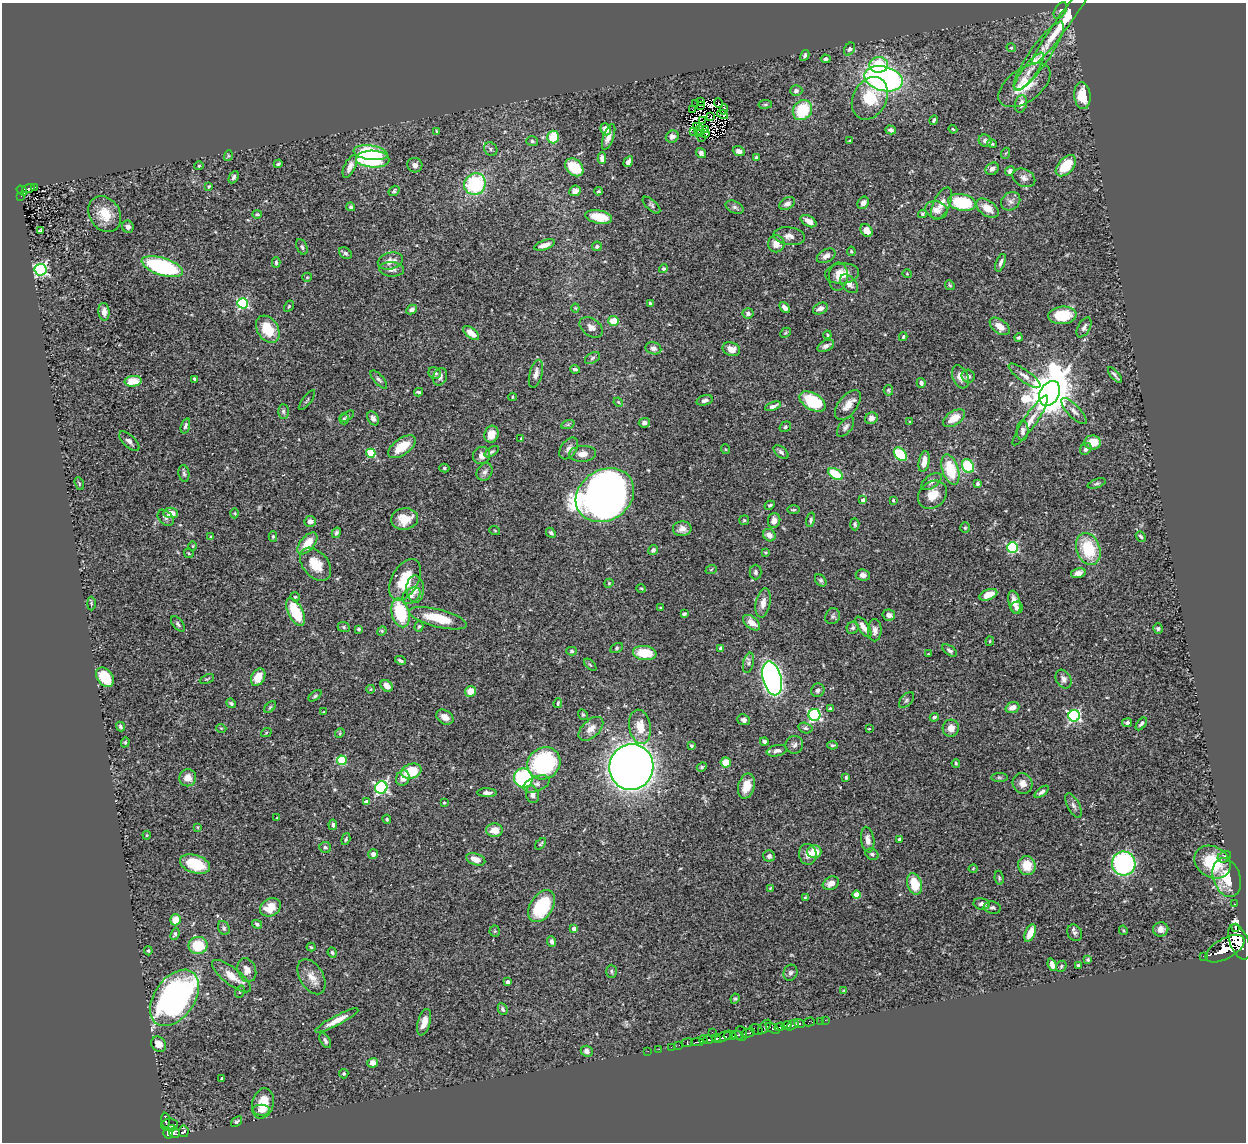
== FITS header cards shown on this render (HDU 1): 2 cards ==
NAXIS1  =                 1244
NAXIS2  =                 1140

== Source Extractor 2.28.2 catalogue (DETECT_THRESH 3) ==
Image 1244 x 1140 px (HDU 1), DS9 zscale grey, 1 PNG px = 1 image px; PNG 1248 x 1144 px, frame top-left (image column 1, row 1140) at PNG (2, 3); each listed source drawn as its Kron ellipse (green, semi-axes under 4 px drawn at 4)
Background 0.494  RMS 0.024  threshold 0.0734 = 3 sigma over >= 5 px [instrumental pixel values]
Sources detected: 451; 4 with non-positive FLUX_AUTO (blend fragments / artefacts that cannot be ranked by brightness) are neither listed nor drawn; the other 447 listed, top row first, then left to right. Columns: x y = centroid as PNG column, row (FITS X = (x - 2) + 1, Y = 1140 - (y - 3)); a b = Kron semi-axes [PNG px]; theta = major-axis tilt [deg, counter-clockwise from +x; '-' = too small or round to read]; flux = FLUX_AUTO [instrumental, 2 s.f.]
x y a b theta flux
1060 10 9 5 57 3.9
1063 22 52 7 54 67
1011 48 5 4 - 2.1
849 49 7 5 58 3.2
805 55 6 4 60 3.1
1039 56 41 10 55 31
826 59 5 3 - 3.8
879 65 9 8 - 55
1029 71 23 6 53 13
884 79 19 12 -15 490
1024 85 30 16 36 51
796 91 6 5 - 5.2
1082 96 13 8 -84 31
870 98 22 16 62 57
700 102 2 2 - 2
719 103 5 2 - 1.7
696 104 2 2 - 0.66
765 104 7 3 8 2.2
1021 104 9 6 76 13
701 105 4 2 - 1.5
724 109 5 3 - 5
693 110 3 2 - 1.7
802 110 10 9 - 66
722 114 6 2 -28 1.9
711 117 3 2 - 1.5
934 120 5 2 - 2.5
702 121 4 2 - 1.8
696 126 3 2 - 1.6
606 129 6 5 - 12
705 129 2 2 - 1.8
953 129 4 3 - 1.5
699 130 5 2 - 3.2
891 130 5 4 - 4.4
437 131 4 3 - 1.9
693 132 3 2 - 0.34
699 133 3 2 - 1.2
705 134 4 2 - 1
553 137 6 5 - 42
609 137 13 5 71 9.5
672 137 7 6 - 7.1
702 137 2 2 - 1.2
850 140 4 2 - 1.4
532 141 6 4 -16 3
985 141 6 6 - 5.8
992 144 5 3 - 2.7
491 149 7 6 - 4
739 151 6 4 -21 5.6
371 153 17 7 -7 110
701 153 5 4 - 4.3
1006 153 6 3 70 1.5
228 156 5 3 - 1.8
602 158 6 4 -88 9.4
756 158 3 3 - 3.3
373 159 16 8 -2 160
628 162 6 4 59 6.6
278 164 4 3 - 2.6
415 165 7 7 - 7
199 166 4 4 - 1.7
350 166 12 5 65 9.6
1066 166 12 7 48 44
574 167 10 7 -44 49
992 169 7 6 - 6.6
1010 171 5 4 - 4.5
234 177 7 4 63 3.8
1024 178 12 8 -27 7.3
475 184 11 10 - 140
209 186 4 2 - 1.8
35 187 3 2 - 4.4
28 188 6 3 13 70
22 191 6 3 -34 29
394 191 6 4 35 2.9
575 191 6 5 - 9.1
598 191 4 3 - 2.4
21 196 2 2 - 3
1011 201 10 8 40 7.4
962 202 14 8 -12 96
863 203 6 5 - 6.7
787 204 8 5 29 6.9
942 204 17 8 65 15
651 205 11 5 -42 3.6
351 207 4 4 - 3.2
735 207 9 6 -28 4.3
987 208 13 7 -35 19
936 210 11 8 -16 11
105 214 19 15 -57 34
257 214 5 4 - 1.9
922 214 4 3 - 2.3
599 217 13 6 -11 42
809 221 8 5 -31 11
128 227 6 5 - 5.6
40 230 3 2 - 1.3
867 231 7 5 -51 14
789 236 16 9 -8 12
776 244 8 8 - 17
545 245 11 4 18 12
597 246 5 4 - 3.9
302 247 8 5 -66 3.6
851 251 5 4 - 2.1
345 253 7 5 -38 3.6
826 256 10 6 28 8.6
390 261 13 8 15 14
276 262 5 3 - 2.6
1001 263 9 4 69 5.3
162 267 21 8 -18 210
392 269 12 7 -3 8.1
663 269 4 4 - 2.8
40 270 6 6 - 350
842 273 17 10 5 20
907 274 5 3 - 1.2
307 277 5 4 - 1.9
838 277 14 9 85 18
849 284 11 7 -47 9.3
950 285 5 4 - 2
243 303 5 5 - 170
650 303 3 3 - 2.3
289 306 6 4 60 2
575 308 4 4 - 1.5
785 308 6 4 -49 6.8
412 309 6 4 29 5
820 309 8 5 25 7.2
104 312 9 5 -85 9.9
748 313 5 5 - 5.7
1062 315 14 9 5 55
613 321 5 5 - 29
1000 326 11 7 -37 15
591 327 13 8 -35 9
1084 327 11 6 62 5.6
268 329 15 10 -58 44
471 333 9 5 -39 20
785 333 6 4 44 1.9
827 335 4 3 - 1.5
903 337 4 3 - 2.1
1019 338 4 4 - 2.3
826 346 9 5 26 6.7
653 348 8 6 -16 6.5
731 349 9 6 -18 13
592 358 8 5 29 3.7
575 369 5 3 - 4.1
435 373 6 5 - 5.4
536 374 14 6 74 9.4
1115 375 10 2 -49 3.6
968 376 7 6 - 5.1
1024 376 19 6 -36 11
440 377 9 7 66 6.7
960 377 12 7 -68 13
195 379 4 3 - 2.4
379 379 11 5 -48 4.1
133 381 8 5 7 37
921 383 5 4 - 5.2
888 390 5 4 - 2.2
419 392 4 3 - 2.9
1050 393 13 9 62 6500
512 397 4 3 - 1.5
307 400 12 3 52 2.3
705 400 8 5 17 5.3
813 401 14 8 -30 93
618 402 5 4 - 1.6
848 405 17 9 52 17
773 406 8 4 19 6.4
283 411 7 5 89 3.1
1074 411 17 6 -46 8.2
347 416 7 3 32 2.4
373 418 7 5 -61 6.1
871 418 6 6 - 7.3
954 418 12 7 33 22
344 419 6 5 - 2.6
1030 420 30 6 55 18
910 422 3 3 - 3.1
644 423 5 5 - 5.3
568 424 7 4 20 2.9
185 426 8 4 72 3.7
785 427 6 5 - 2.9
845 427 11 6 52 5.4
1023 431 10 6 89 6.2
491 434 8 7 - 19
521 439 4 3 - 1.8
129 441 13 6 -43 6.8
1093 442 8 7 - 30
402 447 16 8 35 34
569 448 12 7 55 8.5
725 449 5 3 - 1.4
1086 449 6 5 - 5.4
492 452 8 4 31 2.8
781 452 9 5 -41 4.5
371 453 4 4 - 70
583 454 13 8 3 12
900 454 7 5 -48 87
481 456 9 8 - 10
924 461 10 5 78 16
968 466 7 5 -61 82
444 468 5 4 - 2.6
950 470 16 8 -72 64
485 472 9 7 60 5.6
184 473 8 5 -81 3.6
836 474 8 5 -32 62
931 482 12 6 36 6.4
1097 483 9 4 19 3.2
79 484 7 3 -69 2
978 484 4 4 - 3.1
605 495 31 25 32 1300
932 495 15 12 42 25
863 500 4 4 - 6.8
893 500 4 3 - 2.2
770 505 5 4 - 2.3
794 509 6 3 1 2.1
171 513 7 5 -3 16
235 513 5 3 - 1.5
166 518 9 6 -44 4.5
405 519 13 10 9 28
744 520 5 5 - 2.1
774 520 7 6 - 9.4
811 520 7 4 76 3.3
310 521 5 5 - 8.1
855 524 6 4 -86 2.5
965 528 5 4 - 2.5
682 529 9 7 2 9.6
495 531 5 3 - 1.6
336 533 5 3 - 3.1
551 533 5 4 - 4.2
769 535 7 5 -45 9.8
1141 536 6 4 -49 3.1
211 537 4 3 - 2
273 537 5 4 - 2.2
307 543 13 7 51 29
193 546 5 3 - 1.3
1012 548 5 5 - 140
1088 549 16 11 -71 73
653 550 5 4 - 4.5
765 552 4 3 - 1.6
189 553 5 3 - 1.5
316 564 19 12 -49 31
711 570 6 3 21 1.7
755 572 7 6 - 4
1078 573 7 5 10 8.7
863 575 7 5 -4 7.4
405 580 22 13 62 57
821 580 7 5 -50 3.1
609 583 4 3 - 1.3
415 589 13 8 -89 14
641 589 4 3 - 1.5
988 595 9 5 21 19
411 596 10 6 37 7.9
295 597 5 4 - 2
1014 602 12 5 -78 16
91 603 7 3 -90 1.9
763 603 15 7 79 12
661 608 3 2 - 1.6
1017 608 6 6 - 5.3
295 612 15 7 -63 58
400 613 15 8 -75 89
684 614 4 3 - 2.8
889 615 6 5 - 7.3
833 616 8 7 - 3.9
438 618 29 9 -14 51
752 623 10 6 -39 15
178 624 9 5 -50 3.9
419 626 5 4 - 2.1
344 627 6 5 - 2.6
863 627 12 5 -56 11
853 628 6 6 - 3.3
1158 628 5 4 - 2.9
358 629 4 3 - 3.2
875 630 11 7 90 7.3
382 631 5 4 - 1.9
990 641 4 4 - 1.9
617 648 7 4 29 2.6
721 648 4 4 - 7.1
950 650 8 4 -34 4.1
572 651 5 4 - 2.6
645 653 12 7 -6 46
928 654 3 2 - 1.1
400 660 5 3 - 3.2
748 663 10 5 77 5.1
590 665 7 3 -44 2
105 677 11 7 -53 49
258 677 9 6 62 20
772 678 17 9 -75 780
207 679 7 3 22 1.9
1064 679 10 7 -60 7.3
387 686 6 5 - 14
371 689 4 3 - 1.3
818 690 7 6 - 4.7
470 691 6 5 - 19
315 696 7 4 38 2.7
906 700 9 5 47 4
231 703 5 4 - 2.8
558 703 5 3 - 2.2
270 707 7 4 45 2.6
1012 707 7 5 20 10
830 709 4 3 - 3.9
324 712 4 4 - 1.6
583 715 5 4 - 2
814 715 6 6 - 210
1074 716 6 6 - 250
445 717 9 6 -33 11
934 717 4 4 - 4.5
744 720 6 5 - 5
1127 723 5 4 - 3.8
1141 724 7 4 53 3.3
120 727 5 4 - 2.8
640 727 17 11 -81 29
221 728 5 3 - 1.3
805 728 7 5 -14 3.4
951 728 8 8 - 14
591 729 15 8 43 13
869 729 3 2 - 1.1
266 733 5 3 - 1.6
340 733 5 4 - 1.8
125 742 5 4 - 2.2
764 742 4 3 - 4.8
691 745 4 3 - 2.3
794 745 9 8 - 6.3
832 745 5 3 - 2.3
777 751 10 5 12 6.1
342 760 5 4 - 75
726 762 5 5 - 21
544 763 17 15 38 200
956 763 4 3 - 2.1
631 767 23 22 - 2100
702 767 5 4 - 2.4
411 771 10 7 20 42
846 777 4 3 - 2.2
999 777 8 4 -1 2.4
188 778 8 8 - 15
403 778 8 6 61 12
523 778 9 9 - 160
1023 783 10 9 - 11
536 784 14 7 21 8.2
746 786 13 8 74 22
381 787 6 6 - 280
1042 792 8 4 37 4.5
487 793 9 4 -1 6.6
532 794 9 6 -76 10
366 802 4 4 - 6.9
444 803 3 3 - 2.1
1073 806 13 6 -62 5.8
277 818 3 2 - 1.2
387 819 5 3 - 2.1
333 825 5 4 - 4.1
197 827 4 3 - 1.2
494 830 8 7 - 17
147 835 4 4 - 1.4
346 839 6 4 73 2.3
868 840 13 6 -82 9
899 840 3 3 - 5.4
541 844 7 3 48 2.2
325 847 6 5 - 3.6
814 851 7 6 - 22
373 854 5 5 - 5.9
808 854 10 8 -83 11
872 854 7 5 -27 3.8
769 856 6 5 - 6.1
1224 857 7 5 28 3.3
476 859 10 6 -19 12
1213 862 19 15 -33 65
1124 863 12 11 - 240
195 864 15 9 -17 72
1027 865 9 8 - 33
973 869 4 4 - 1.6
1227 877 20 13 -70 40
999 878 7 4 -82 2.4
831 883 8 6 26 14
915 884 11 7 -73 41
770 888 4 3 - 1.5
856 895 4 4 - 35
805 898 4 3 - 2
982 904 8 5 -11 6.5
1234 904 3 2 - 6.8
542 906 17 11 57 98
270 907 11 8 30 25
992 908 9 6 -10 4.2
175 920 5 5 - 22
257 924 5 4 - 4.2
1235 927 3 3 - 17000
224 928 7 5 -63 3.2
574 928 4 4 - 11
1161 929 7 7 - 8.4
1123 930 5 3 - 1.8
495 931 5 5 - 2.2
1030 933 9 5 68 23
1075 933 9 7 -59 5.3
175 934 6 4 67 3
551 941 5 4 - 5
1239 942 19 9 -69 2500
198 945 9 8 - 61
311 947 4 4 - 2.1
1225 949 21 10 29 2600
148 951 4 3 - 2.1
332 952 5 4 - 2.8
1204 956 3 2 - 13
1088 960 4 4 - 2.5
1052 965 6 4 -69 10
1078 965 3 3 - 2.2
1061 966 6 5 - 2.5
247 970 12 9 -71 12
612 971 6 5 - 3.2
790 973 8 6 64 4.5
232 976 24 8 -38 25
312 977 19 11 -59 19
508 982 4 3 - 5.4
844 990 4 3 - 1.3
240 992 6 4 70 2.1
175 998 31 20 55 520
735 999 5 4 - 2.3
503 1009 6 4 -64 3.6
337 1020 24 5 28 18
825 1020 2 2 - 8.7
821 1021 3 2 - 1.9
424 1022 13 6 75 16
809 1022 6 4 16 14
799 1023 5 3 - 170
787 1025 5 4 - 170
792 1025 7 4 35 220
764 1027 8 5 51 67
780 1027 5 3 - 190
772 1028 8 3 -30 150
757 1029 6 5 - 66
712 1032 2 2 - 10
748 1033 7 3 15 140
741 1034 7 6 - 190
737 1035 7 4 -9 120
730 1036 6 3 -5 250
724 1037 10 4 25 600
716 1038 4 3 - 180
708 1039 5 3 - 240
703 1040 4 3 - 110
325 1041 8 4 -58 4.4
697 1042 6 3 -2 99
687 1043 6 4 7 74
159 1044 8 6 -47 13
679 1045 2 2 - 8.1
671 1047 2 2 - 2.8
659 1049 2 2 - 3.2
587 1051 6 5 - 5.9
648 1051 2 2 - 2.7
373 1063 5 4 - 10
344 1074 5 4 - 2.9
222 1079 3 2 - 1.7
263 1103 15 10 75 29
261 1110 9 5 -2 6.9
166 1120 7 3 -85 46
237 1122 6 4 39 2.7
169 1125 8 6 6 220
171 1129 4 3 - 92
184 1131 6 5 - 140
168 1133 5 5 - 310
174 1133 5 5 - 170
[4 non-positive-flux detections neither listed nor drawn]